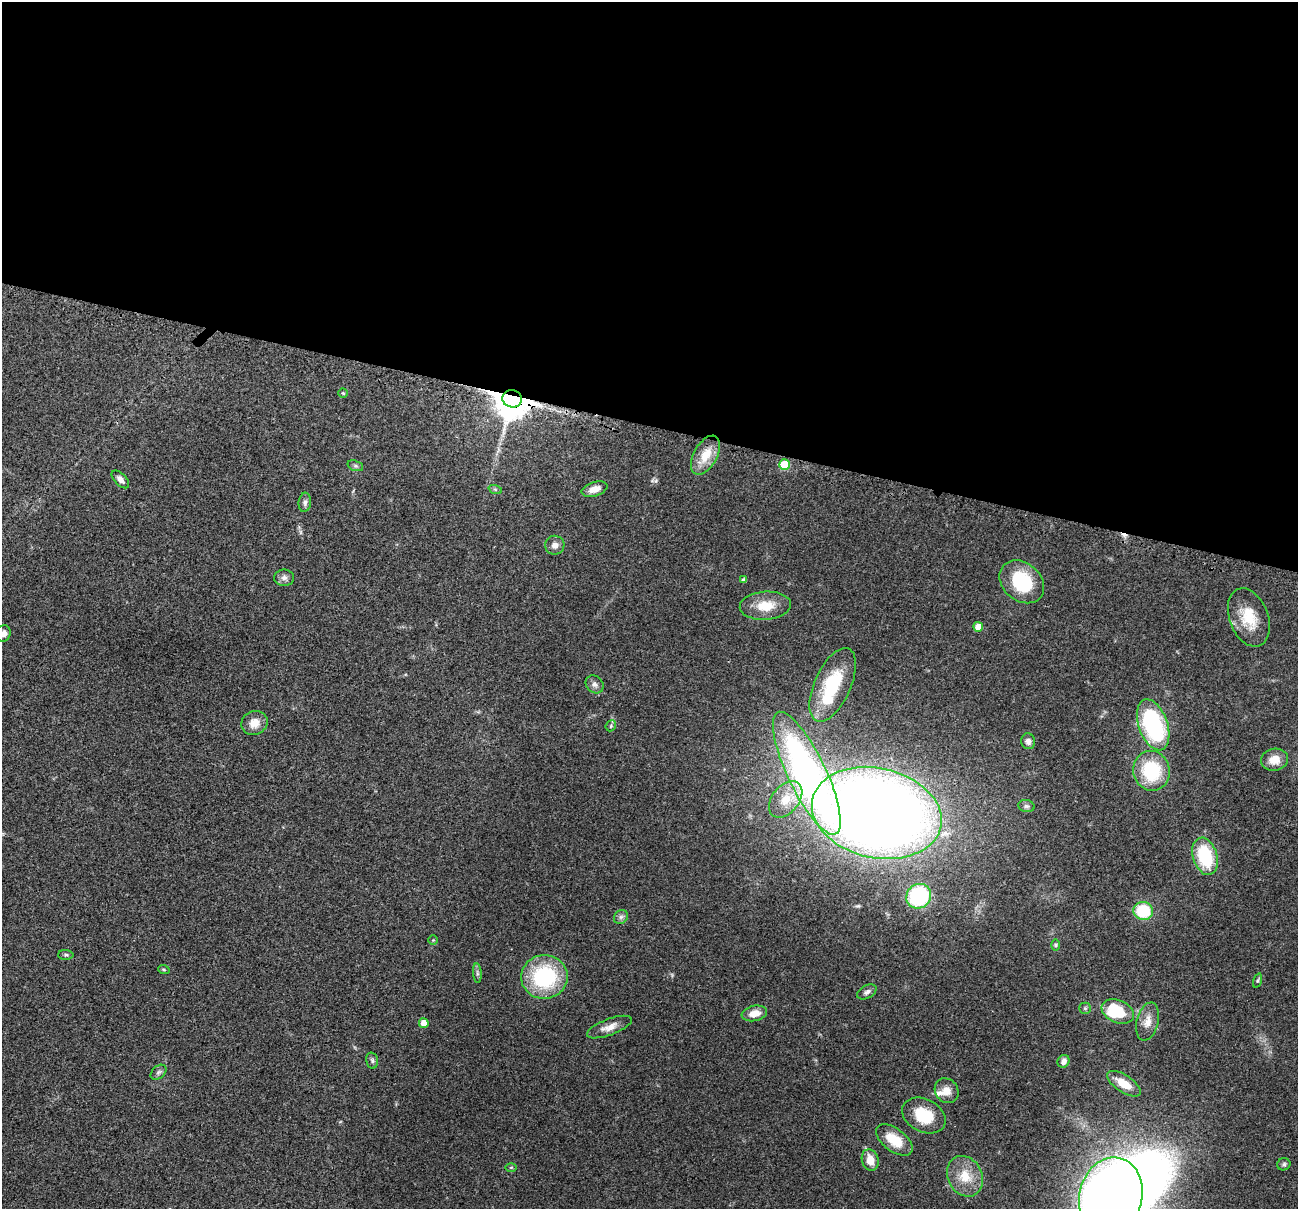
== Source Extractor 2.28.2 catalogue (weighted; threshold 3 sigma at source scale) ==
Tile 3 of 4 x 4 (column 3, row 1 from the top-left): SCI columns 2621-3916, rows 3775-4981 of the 5241 x 5259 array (HDU 1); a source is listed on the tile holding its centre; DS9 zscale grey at full resolution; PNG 1300 x 1211 px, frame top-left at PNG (2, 2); each listed source drawn as its Kron ellipse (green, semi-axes under 4 px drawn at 4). Shown black and unused: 35% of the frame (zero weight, under 3 of 4 exposures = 3% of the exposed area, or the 3 px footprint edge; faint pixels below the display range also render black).
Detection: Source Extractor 2.28.2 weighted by HDU 2 'WHT'; one run over the whole footprint, this tile lists its part. Background 0.054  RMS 0.0056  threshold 0.0252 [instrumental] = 3 sigma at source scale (4.5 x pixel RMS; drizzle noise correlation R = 1.50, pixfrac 1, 0.05/0.05 arcsec/px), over >= 5 px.
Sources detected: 64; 3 inside a brighter object's white glare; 1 cosmic-ray / hot-pixel residue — neither listed nor drawn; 1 inside a brighter listed object's ellipse — not listed separately; the other 59 listed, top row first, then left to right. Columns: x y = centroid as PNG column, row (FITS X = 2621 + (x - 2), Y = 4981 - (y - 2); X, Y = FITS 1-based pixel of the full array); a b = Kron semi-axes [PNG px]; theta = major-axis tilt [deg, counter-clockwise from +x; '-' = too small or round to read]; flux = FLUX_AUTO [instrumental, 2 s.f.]
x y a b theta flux
343 393 4 4 - 0.72
512 399 10 8 -14 1600
705 455 21 11 61 11
784 465 5 5 - 18
355 466 8 5 -19 1.2
120 479 11 6 -46 3.1
495 489 7 4 -19 0.89
594 489 13 7 17 5
305 502 9 6 84 1.7
555 545 9 9 - 3
284 578 10 8 1 2.5
744 580 4 4 - 1.7
1022 582 24 19 -41 30
765 606 26 14 4 12
1249 617 30 19 -69 17
978 627 5 5 - 6.4
3 633 8 7 - 2.5
595 684 10 8 -43 2.2
833 685 39 18 66 32
254 723 13 12 - 6.3
1153 725 26 14 -70 69
611 726 6 5 - 0.77
1028 741 8 7 - 2.4
1275 760 13 11 11 7
1151 771 20 18 -77 33
807 773 67 19 -64 230
786 799 21 13 52 11
1026 806 8 6 -14 1.4
877 813 66 45 -13 900
1205 856 19 12 -73 30
919 896 13 12 - 55
1143 911 10 9 - 23
621 917 7 6 - 1.7
433 940 5 5 - 0.56
1056 945 6 4 -89 0.75
66 955 7 5 -1 0.97
164 970 6 3 -19 0.63
477 973 10 4 -86 1.3
544 977 23 21 4 48
1257 981 7 3 71 0.72
867 992 10 6 29 1.9
1085 1008 6 5 - 0.92
1118 1011 17 11 -23 29
754 1013 13 7 11 5.6
1148 1021 19 11 76 6.1
424 1023 5 4 - 6
609 1027 23 8 21 5
372 1060 8 6 -76 1.4
1063 1061 6 5 - 2.6
158 1072 9 6 41 1.5
1124 1084 19 8 -33 9.9
947 1091 13 11 -52 4.9
924 1116 23 16 -27 18
894 1140 21 11 -37 13
870 1160 11 8 -73 7.1
1284 1164 7 6 - 1.1
511 1167 6 4 1 0.59
965 1176 21 17 -62 13
1111 1196 39 31 76 450
Overlapping masked pixels (flux is a lower limit): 2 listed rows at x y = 512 399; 807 773
Isophote crosses this tile's border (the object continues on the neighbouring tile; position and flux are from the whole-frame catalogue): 2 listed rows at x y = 3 633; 1111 1196